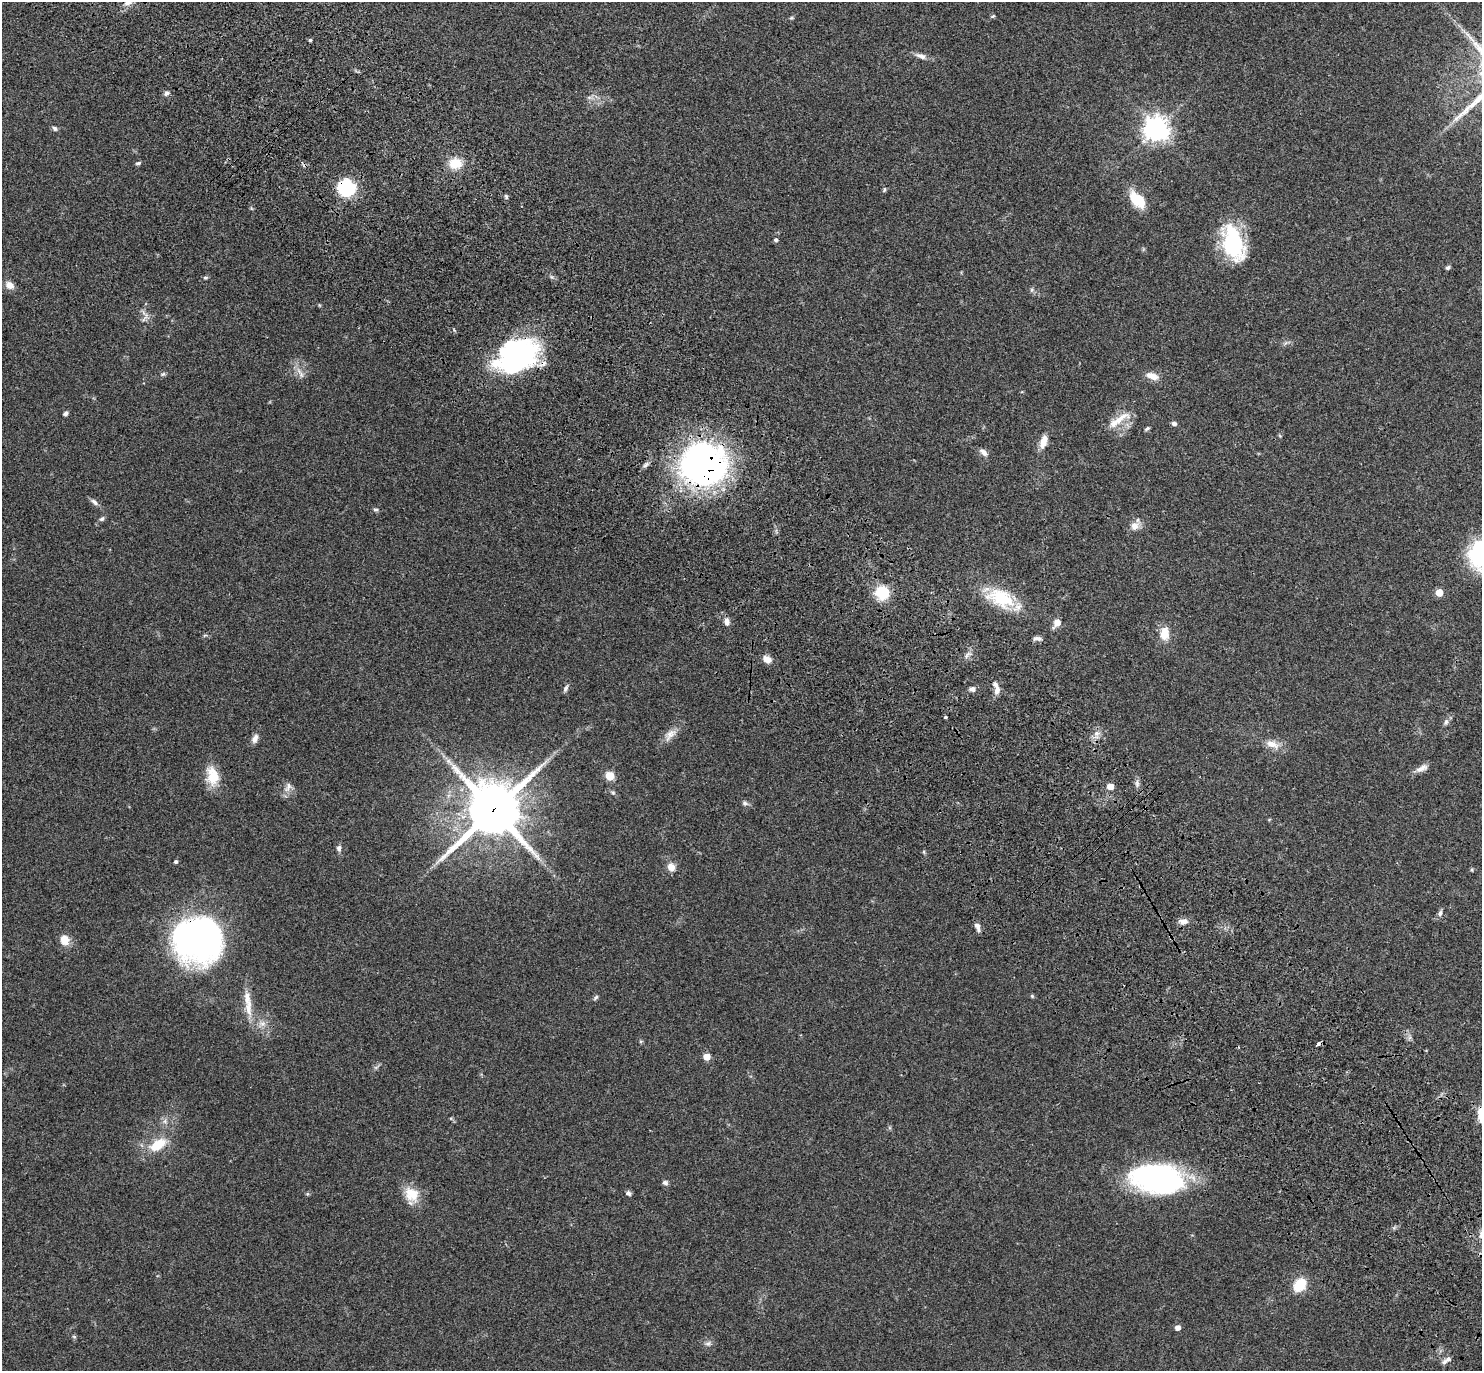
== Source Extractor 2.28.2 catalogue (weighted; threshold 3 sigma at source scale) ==
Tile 6 of 4 x 4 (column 2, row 2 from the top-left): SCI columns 1581-3060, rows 3010-4378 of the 6141 x 6133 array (HDU 1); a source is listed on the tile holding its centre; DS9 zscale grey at full resolution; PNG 1484 x 1373 px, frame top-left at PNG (2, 2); no overlay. Shown black and unused: <1% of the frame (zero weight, under 3 of 4 exposures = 6% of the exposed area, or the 3 px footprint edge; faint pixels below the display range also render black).
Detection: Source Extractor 2.28.2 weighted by HDU 2 'WHT'; one run over the whole footprint, this tile lists its part. Background 0.0512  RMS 0.0054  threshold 0.0244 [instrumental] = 3 sigma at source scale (4.5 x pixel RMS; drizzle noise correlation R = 1.50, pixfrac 1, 0.05/0.05 arcsec/px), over >= 5 px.
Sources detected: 105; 3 inside a brighter object's white glare — not listed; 4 inside a brighter listed object's ellipse — not listed separately; the other 98 listed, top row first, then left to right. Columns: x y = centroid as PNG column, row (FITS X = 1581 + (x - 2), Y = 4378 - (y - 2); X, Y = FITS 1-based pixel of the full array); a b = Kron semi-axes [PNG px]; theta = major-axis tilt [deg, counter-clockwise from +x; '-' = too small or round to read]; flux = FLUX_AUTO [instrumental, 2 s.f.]
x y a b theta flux
128 2 12 8 31 3.6
993 16 6 4 25 0.69
791 18 6 5 - 0.67
310 40 4 3 - 0.89
921 56 16 7 -17 3.2
166 93 8 6 24 1.4
590 98 11 4 -5 1.7
55 128 7 6 - 1.2
1156 128 8 8 - 520
138 163 7 4 15 1.1
455 163 12 10 5 12
346 188 14 12 -23 44
884 190 7 4 72 0.75
506 197 6 4 -72 0.92
1137 200 21 12 -47 15
776 240 6 5 - 1
1233 243 43 22 -71 41
1448 267 6 5 - 1
205 278 5 5 - 0.89
9 285 10 8 -32 4.1
1032 290 8 4 82 0.97
319 305 5 3 - 0.51
145 317 19 6 59 2.8
518 357 46 32 40 95
300 373 21 5 -60 3.3
163 374 8 5 20 1.1
1152 376 17 8 -18 5
66 413 6 4 49 1.4
1119 419 35 10 30 9.2
1174 423 6 5 - 1.6
1147 429 7 4 36 0.83
1280 436 5 4 - 0.57
1043 441 17 9 73 5.5
983 452 13 7 -42 2.7
646 465 10 6 37 1.7
703 465 47 43 15 180
94 502 12 6 -40 2
376 510 7 5 -7 1.1
102 519 7 5 28 1.2
1135 526 14 11 35 4.2
1481 555 30 27 -74 50
1439 592 5 5 - 9
883 593 11 11 - 22
1001 598 36 21 -23 27
727 622 10 7 -82 2.6
1057 623 12 7 58 4.1
1164 633 14 9 86 8.8
205 635 6 4 19 0.71
1037 638 12 5 -3 1.9
967 655 13 5 44 2.3
767 659 11 8 -31 3.8
566 688 10 5 61 1.4
972 689 7 6 - 2.2
997 690 12 8 74 3.4
945 717 3 3 - 2.1
1446 722 9 6 67 1.6
1096 733 8 8 - 2.7
670 735 21 11 46 5.2
255 739 11 7 67 2.9
1272 744 20 10 -18 6
1422 768 17 8 26 3.5
212 776 25 15 -79 12
610 776 5 5 - 22
1137 783 10 6 -83 1.7
1110 786 5 5 - 5.9
288 787 16 8 67 3.2
613 792 8 5 -49 1.1
745 803 9 6 -21 1.4
493 810 18 17 - 2900
1269 820 5 3 - 0.47
339 848 8 6 87 1.8
176 862 5 4 - 1
671 867 11 10 - 4.2
1472 870 6 3 -90 0.59
1440 913 9 5 70 1.6
1183 921 13 7 2 3.1
977 927 10 5 -70 2.7
202 935 42 29 -54 180
65 940 12 9 -72 6.7
1032 996 6 4 -46 0.7
247 998 26 10 -79 7.7
596 998 8 4 46 0.98
262 1024 12 9 22 4
641 1041 5 5 - 0.67
1318 1044 4 3 - 2.7
707 1057 5 5 - 8.2
376 1067 7 4 18 0.97
165 1121 7 6 - 1.8
158 1145 26 13 29 14
1158 1178 53 27 -6 120
665 1183 7 5 -5 1.5
628 1193 7 6 - 1.5
412 1194 22 18 -51 11
1300 1285 11 8 48 19
1177 1328 5 5 - 3
74 1337 5 5 - 0.75
708 1344 8 7 - 1.8
1448 1359 9 7 35 2.3
Overlapping masked pixels (flux is a lower limit): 5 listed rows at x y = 346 188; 518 357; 703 465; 493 810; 202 935
Isophote crosses this tile's border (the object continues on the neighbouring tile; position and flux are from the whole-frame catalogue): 2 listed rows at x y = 128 2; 1481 555